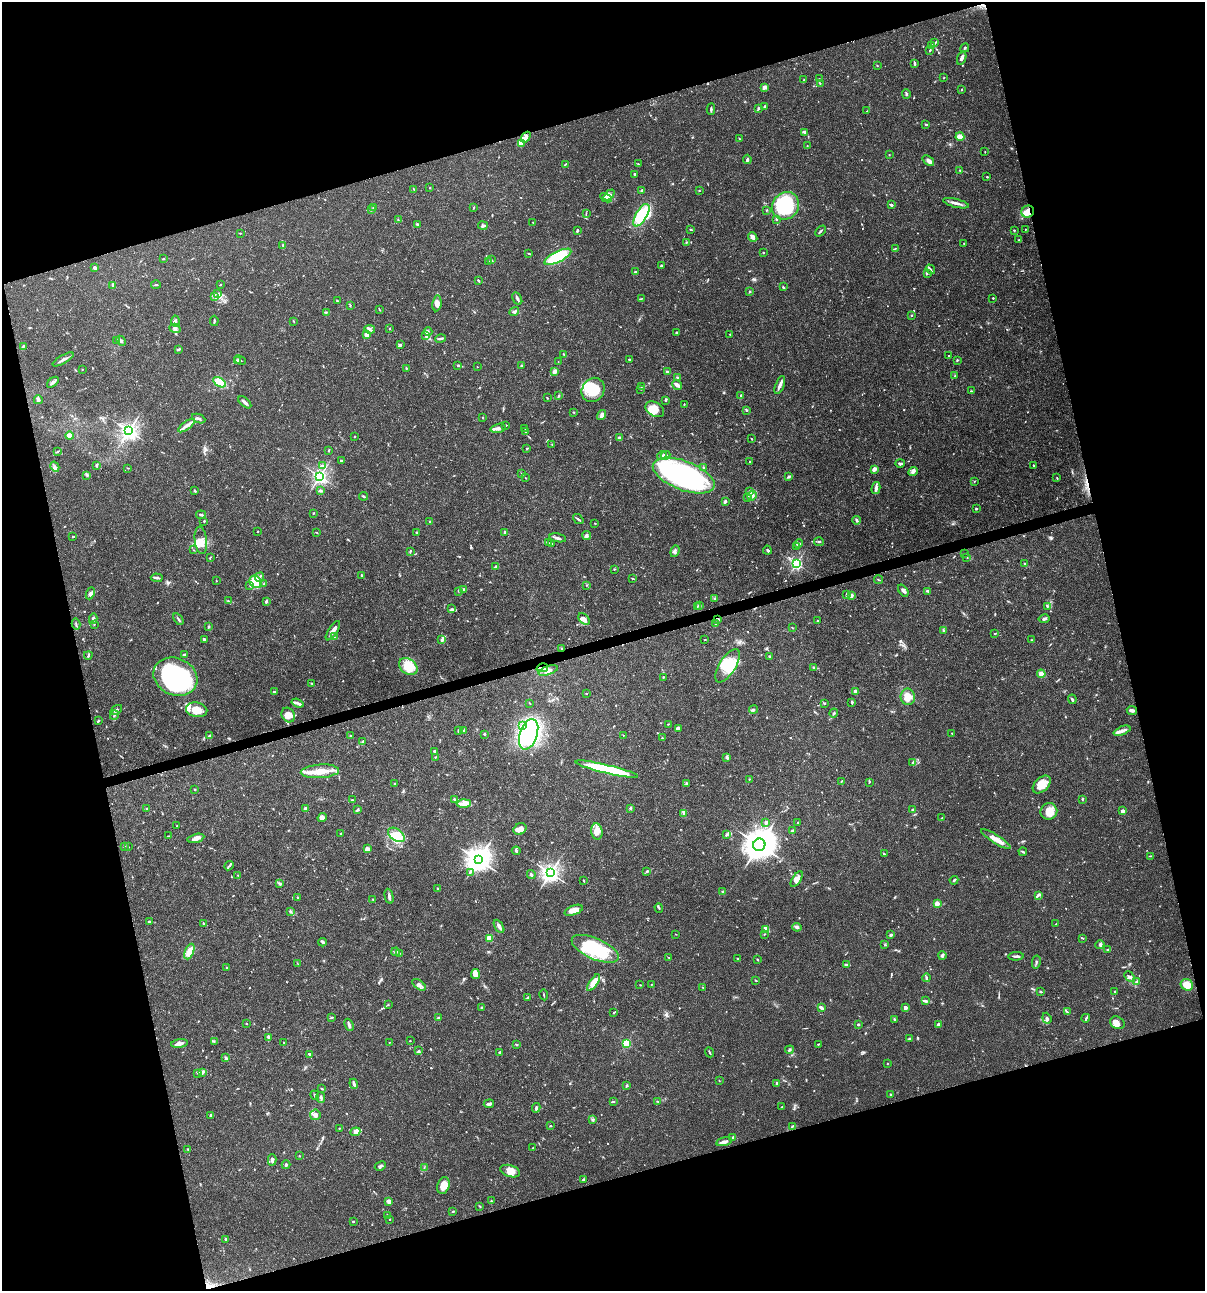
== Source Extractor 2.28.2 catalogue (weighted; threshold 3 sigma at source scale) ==
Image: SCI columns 103-4913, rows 3-5157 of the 4962 x 5160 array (HDU 1 of 3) = the unmasked area's bounding box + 8 px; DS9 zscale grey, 4 x 4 block average (1 PNG px = mean of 4 x 4 image px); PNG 1207 x 1293 px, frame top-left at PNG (2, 2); each listed source drawn as its Kron ellipse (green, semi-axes under 4 px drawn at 4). Shown black and unused: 33% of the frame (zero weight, under 3 of 4 exposures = <1% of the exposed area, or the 3 px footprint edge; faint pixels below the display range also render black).
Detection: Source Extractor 2.28.2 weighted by HDU 2 'WHT'. Background 0.0315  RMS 0.002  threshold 0.00908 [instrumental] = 3 sigma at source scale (4.5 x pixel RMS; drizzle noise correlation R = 1.50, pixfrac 1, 0.0396/0.0396 arcsec/px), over >= 5 px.
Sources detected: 875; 1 too faint to see at this stretch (4 x 4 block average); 13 inside a brighter object's white glare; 4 cosmic-ray / hot-pixel residue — neither listed nor drawn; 19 coinciding with a brighter row at this scale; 65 inside a brighter listed object's ellipse — not listed separately; of the other 773, all 500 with FLUX_AUTO >= 0.604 (the completeness limit of this list) listed and drawn (273 fainter detections not listed), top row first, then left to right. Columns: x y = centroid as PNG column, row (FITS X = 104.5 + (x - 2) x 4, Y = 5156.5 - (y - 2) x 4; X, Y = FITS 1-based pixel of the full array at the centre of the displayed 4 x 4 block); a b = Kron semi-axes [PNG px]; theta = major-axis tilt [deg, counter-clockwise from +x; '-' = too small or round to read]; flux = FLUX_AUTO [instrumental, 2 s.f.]
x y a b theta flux
935 43 4 2 - 1.5
932 45 3 2 - 0.79
965 48 5 2 - 1.4
930 50 3 2 - 0.98
962 58 7 3 71 3.9
914 63 3 2 - 1.8
877 65 2 2 - 0.63
944 78 2 2 - 0.82
804 79 2 2 - 0.66
819 79 2 2 - 0.87
820 83 2 2 - 0.73
764 87 4 2 - 4.1
961 90 3 2 - 0.82
906 94 5 2 - 2.2
764 106 2 2 - 1.4
711 109 5 2 - 1.9
758 109 3 2 - 1.5
867 111 2 2 - 0.85
926 124 3 2 - 1.4
805 132 4 2 - 1.4
526 137 6 3 54 9
960 137 4 3 - 11
739 138 3 2 - 0.93
522 143 2 2 - 0.79
807 146 3 2 - 0.65
985 152 2 2 - 0.6
889 155 2 2 - 0.74
747 159 4 2 - 2.3
928 160 6 3 -39 4.6
565 164 3 2 - 1.2
638 164 3 2 - 0.93
960 170 2 2 - 0.76
635 174 2 2 - 3.5
987 177 2 2 - 1
430 188 2 2 - 0.86
414 189 3 2 - 0.85
642 190 3 2 - 1.7
699 191 2 2 - 0.74
609 195 6 3 43 3.9
606 198 6 3 -27 4.3
956 203 13 2 -14 6.4
891 205 3 2 - 2.2
785 206 14 13 - 120
373 207 2 2 - 1.7
473 208 3 2 - 1.1
371 210 3 2 - 0.73
766 210 2 2 - 0.86
1028 212 6 6 - 11
586 213 2 2 - 0.63
641 215 12 5 59 44
776 219 2 2 - 1.7
398 220 2 2 - 0.93
533 222 2 2 - 0.72
417 224 3 2 - 1.5
483 225 5 3 - 2.4
691 229 3 2 - 1.5
1025 229 2 2 - 0.64
1014 230 3 2 - 0.97
577 231 3 2 - 2.4
821 231 6 2 47 1.8
240 233 2 2 - 0.84
753 237 5 4 - 3.9
1019 240 2 2 - 0.63
686 242 3 2 - 0.85
964 244 3 2 - 0.91
283 245 4 2 - 1.3
895 248 3 2 - 0.84
763 252 2 2 - 1
529 254 3 2 - 0.85
558 257 15 5 26 80
163 259 3 2 - 0.81
492 260 2 2 - 0.65
488 262 3 2 - 1.3
661 265 2 2 - 2.3
95 268 3 3 - 3.2
930 269 5 2 - 1.8
635 272 2 2 - 1.3
927 273 3 2 - 1
478 280 4 2 - 1.3
113 285 3 2 - 3.7
156 285 5 2 - 1.2
220 285 2 2 - 0.7
783 287 3 2 - 1
750 292 2 2 - 1.3
218 294 3 3 - 1.8
214 297 3 2 - 1.5
517 298 7 2 -61 3.2
641 298 3 2 - 0.65
993 298 2 2 - 1.4
337 301 3 2 - 0.79
437 303 8 4 82 7
350 305 4 2 - 1
380 310 3 2 - 0.66
326 312 3 2 - 1.3
514 312 5 3 - 3.2
911 315 2 2 - 1.3
175 321 5 2 - 4.3
214 321 5 2 - 1.8
294 321 3 2 - 0.61
175 328 5 4 - 3.8
370 329 5 2 - 2.6
389 329 3 2 - 0.61
428 331 4 2 - 1.8
676 332 2 2 - 1.6
367 334 4 3 - 7.2
730 334 2 2 - 1.2
426 336 4 3 - 2.8
440 338 5 2 - 2.3
117 340 3 2 - 1.4
121 341 5 3 - 2.5
400 345 3 3 - 2
23 346 3 2 - 1.9
178 349 4 2 - 2.3
564 355 3 2 - 1.1
949 356 2 2 - 1.2
63 359 12 2 30 4.8
240 360 6 2 -27 1.3
630 360 3 2 - 1.8
957 360 2 2 - 1.5
237 361 2 2 - 5.1
558 362 2 2 - 0.71
458 365 3 2 - 1.5
521 366 3 2 - 1.3
477 367 2 2 - 0.79
406 368 3 2 - 1.1
82 370 2 2 - 0.79
554 372 3 2 - 10
667 372 2 2 - 3.1
955 376 2 2 - 0.61
677 378 2 2 - 0.89
53 382 7 3 41 2.9
219 382 7 4 -31 24
677 385 5 2 - 7.6
780 385 9 2 67 7.1
642 386 2 2 - 0.75
641 389 2 2 - 0.69
593 390 13 11 59 40
971 391 4 2 - 1
741 395 2 2 - 0.71
559 396 2 2 - 0.93
547 398 2 2 - 1.1
38 400 4 3 - 3
665 400 3 2 - 1.2
245 402 8 2 -39 5.2
684 404 2 2 - 0.71
655 409 10 7 -31 23
746 410 3 2 - 2
574 412 3 2 - 1.1
601 415 5 4 - 4.1
483 418 2 2 - 0.65
199 419 7 2 -23 3
186 425 10 3 37 5.8
506 425 2 2 - 1.3
498 428 7 3 14 4.1
525 428 2 2 - 0.88
129 431 3 3 - 370
525 431 2 2 - 2.5
69 436 4 3 - 9.9
355 436 2 2 - 0.95
619 438 2 2 - 3.1
751 439 2 2 - 1.2
552 445 3 2 - 0.77
527 448 2 2 - 1.4
329 450 2 2 - 1.3
58 451 3 2 - 1.1
666 455 5 2 - 1.4
662 456 5 2 - 3.8
341 460 2 2 - 1.4
750 461 2 2 - 1.2
900 463 4 3 - 2.2
96 465 3 3 - 1.8
322 465 3 2 - 1.9
1033 466 4 2 - 0.9
55 467 5 3 - 3.4
704 467 3 2 - 1.3
128 468 3 2 - 0.63
874 469 4 3 - 4.9
913 472 5 3 - 4.3
522 474 2 2 - 1.2
87 475 2 2 - 0.64
320 476 3 3 - 300
684 476 32 14 -21 350
789 477 4 3 - 1.9
525 478 3 2 - 0.65
1057 478 3 2 - 0.84
975 481 2 2 - 0.63
876 488 6 3 76 3.9
195 490 3 2 - 1.2
320 491 4 2 - 1.7
750 492 4 2 - 1.5
363 496 4 2 - 1.6
752 496 5 4 - 4.1
748 498 3 2 - 0.91
725 501 4 2 - 2.7
976 509 2 2 - 3.3
314 513 2 2 - 0.82
201 515 5 2 - 2.3
578 519 6 2 -40 1.7
856 520 4 2 - 2.4
204 521 2 2 - 1.1
430 522 2 2 - 4
595 523 2 2 - 0.71
258 531 2 2 - 0.96
316 532 4 2 - 0.79
416 532 2 2 - 1.3
505 532 2 2 - 2
587 535 4 3 - 2.9
73 536 2 2 - 1.9
558 538 8 3 -11 3.4
201 540 14 6 -83 11
819 542 5 2 - 1.7
548 543 4 2 - 1.2
798 543 4 2 - 1.6
552 544 2 2 - 1.3
797 547 2 2 - 0.92
193 550 2 2 - 0.65
767 550 4 2 - 1.7
410 551 3 2 - 1.4
675 551 6 2 70 2.3
964 554 2 2 - 0.82
967 557 2 2 - 0.63
210 558 4 2 - 0.83
1025 563 2 2 - 0.96
796 564 3 3 - 150
496 567 3 2 - 1.3
614 569 2 2 - 0.73
361 575 2 2 - 1.1
260 577 5 2 - 2
157 578 6 2 -3 2.5
632 578 3 2 - 0.89
216 580 2 2 - 0.69
879 580 5 2 - 1
255 582 7 5 -53 46
264 584 3 2 - 0.96
250 585 3 2 - 1
586 585 2 2 - 0.74
464 589 2 2 - 0.93
903 590 6 3 -53 3.7
458 591 2 2 - 0.63
927 591 3 2 - 1.8
90 593 6 4 65 4
846 594 3 2 - 1.7
851 595 4 4 - 3.3
714 599 2 2 - 0.97
228 601 2 2 - 0.62
266 601 4 2 - 2.4
697 606 3 2 - 0.98
700 606 2 2 - 0.81
1047 606 3 2 - 1.2
451 609 2 2 - 0.75
93 619 5 3 - 3.2
178 619 6 2 -54 2
584 619 7 4 -48 7.4
718 619 2 2 - 5.4
1044 619 5 2 - 2.9
817 620 3 2 - 0.85
76 624 5 2 - 1.5
94 624 3 2 - 0.92
715 624 2 2 - 1.1
208 626 2 2 - 1.6
792 628 3 2 - 0.66
333 631 11 2 56 9.8
943 631 4 3 - 1.7
995 634 3 2 - 0.82
334 637 3 2 - 1
204 640 4 2 - 3.8
442 640 3 2 - 1.9
705 640 2 2 - 0.96
1032 640 2 2 - 0.99
562 649 4 2 - 0.94
88 655 4 2 - 1.7
184 655 3 3 - 2.7
769 656 2 2 - 1.2
408 666 10 7 -36 31
728 666 19 8 58 31
814 667 4 2 - 1.3
542 668 6 3 15 15
548 670 10 4 19 8
1041 674 4 4 - 7.9
175 677 22 18 -24 210
663 677 2 2 - 1.3
312 684 3 2 - 1
274 692 2 2 - 3
855 692 3 3 - 3
586 694 2 2 - 0.6
908 697 8 7 - 15
1072 699 5 2 - 2.5
852 702 3 2 - 1.9
297 703 6 3 -20 3.4
529 703 3 2 - 0.61
825 704 2 2 - 0.85
754 709 4 2 - 1.7
116 710 6 2 32 1.9
197 710 11 7 -10 22
1132 710 5 2 - 4.6
834 713 4 2 - 1.5
114 715 5 2 - 1.4
288 715 8 6 -55 12
98 720 3 2 - 1.7
668 724 3 2 - 0.7
522 725 4 3 - 3.3
678 728 3 2 - 2.4
464 730 2 2 - 0.76
459 731 3 2 - 2.2
1122 731 9 3 21 5.7
952 733 2 2 - 0.74
484 734 3 2 - 1.3
529 734 16 8 71 300
623 735 2 2 - 0.7
209 736 3 2 - 0.91
351 736 3 2 - 1.1
662 738 2 2 - 0.78
363 742 3 2 - 2.6
434 751 2 2 - 2.1
435 757 2 2 - 0.7
726 757 3 3 - 2.1
913 762 3 2 - 1.7
607 769 32 4 -13 110
320 771 19 6 4 21
749 779 2 2 - 0.62
842 781 3 2 - 1
869 782 3 2 - 0.77
686 783 4 2 - 1.1
395 784 3 2 - 0.74
1042 784 11 6 45 17
195 789 2 2 - 1.4
454 799 3 2 - 1
1082 799 2 2 - 0.86
353 800 3 2 - 1.4
464 804 7 4 3 8.3
630 808 3 2 - 2
147 809 3 3 - 1.3
305 809 3 2 - 3.6
913 809 3 2 - 1.4
358 810 4 2 - 1.4
1049 811 8 8 - 16
1122 811 3 2 - 4.5
683 814 3 2 - 1.2
322 818 5 4 - 6.1
942 818 3 2 - 0.98
766 823 4 3 - 2
798 823 2 2 - 1.2
177 826 2 2 - 0.79
520 829 7 5 35 7.8
793 831 4 2 - 1.9
597 832 8 5 -83 11
340 833 2 2 - 1.3
396 835 9 5 -35 20
727 835 4 2 - 2.1
169 836 2 2 - 0.66
196 838 8 4 13 5.6
996 839 17 3 -33 11
759 845 6 6 - 1700
124 846 4 2 - 2.7
128 847 2 2 - 1
367 849 3 3 - 6.8
516 851 4 2 - 1.5
1023 852 4 2 - 1.7
884 854 3 2 - 1.2
1150 856 2 2 - 0.66
478 860 4 4 - 1300
229 866 5 2 - 1.7
647 871 4 2 - 1.7
470 872 2 2 - 0.77
550 873 3 3 - 370
531 874 4 2 - 2.9
238 875 2 2 - 0.63
797 879 9 4 57 6.6
954 880 4 2 - 1.8
583 881 3 2 - 0.86
280 884 4 2 - 1.4
438 889 2 2 - 2.5
723 892 2 2 - 4.7
1038 895 3 2 - 2
389 896 7 3 -77 4.1
298 898 3 2 - 1
373 899 2 2 - 0.87
937 904 4 3 - 6.2
659 908 5 2 - 1.1
574 910 9 4 21 11
290 911 3 2 - 1.5
150 921 3 2 - 1.3
203 923 3 2 - 1
1056 924 3 2 - 0.74
499 926 7 3 -58 4.3
797 927 4 3 - 2.2
766 930 3 3 - 1.8
675 934 2 2 - 0.68
764 934 2 2 - 0.89
891 935 3 3 - 2
489 938 2 2 - 24
1083 938 3 2 - 0.89
322 942 4 3 - 2.3
885 945 3 2 - 0.86
1100 945 5 3 - 3
595 949 25 10 -24 84
1108 950 3 2 - 0.81
189 952 8 4 66 15
396 952 4 2 - 1.6
400 953 2 2 - 0.85
942 955 4 3 - 2.2
1016 956 8 2 2 2.7
669 958 2 2 - 0.62
738 959 4 2 - 1.7
757 959 2 2 - 0.73
1036 962 6 2 78 1.9
298 964 2 2 - 0.61
846 965 4 3 - 2.1
227 968 2 2 - 0.89
475 974 5 3 - 4
1130 977 6 3 -48 3.1
926 978 4 2 - 1.6
756 980 3 2 - 1
1136 981 3 2 - 0.94
594 983 10 4 56 14
419 985 8 3 -38 3.5
640 985 2 2 - 0.68
651 985 2 2 - 0.61
1187 985 6 5 - 16
703 987 3 2 - 0.67
1114 991 2 2 - 0.92
1041 992 3 2 - 1.2
544 995 5 2 - 0.94
528 997 3 2 - 0.85
925 1001 4 2 - 2.4
388 1005 2 2 - 0.64
481 1007 2 2 - 1.3
821 1008 4 2 - 4.2
905 1008 2 2 - 5.8
614 1012 3 2 - 1.2
1067 1012 3 2 - 1.5
438 1017 3 2 - 1.1
331 1018 4 2 - 1
1047 1018 6 3 -69 2.4
1086 1018 4 2 - 1.6
894 1019 3 2 - 1.2
247 1023 2 2 - 0.66
1117 1023 7 6 - 7
858 1024 3 2 - 1.5
938 1024 4 3 - 3.2
349 1025 6 3 -67 3.2
268 1037 3 2 - 4.2
910 1038 2 2 - 0.61
410 1041 2 2 - 0.65
214 1042 3 2 - 1.1
284 1042 3 2 - 0.66
389 1042 2 2 - 0.64
626 1043 2 2 - 49
180 1044 8 3 8 5.4
516 1044 3 2 - 0.87
818 1044 3 2 - 1
789 1050 4 2 - 1.7
418 1051 4 3 - 1.7
500 1052 3 2 - 1.9
709 1052 5 2 - 1.1
310 1054 4 2 - 1.6
226 1058 4 2 - 2.6
887 1063 2 2 - 0.8
198 1073 2 2 - 0.62
202 1073 3 2 - 1.3
719 1080 2 2 - 0.7
777 1083 3 2 - 2.2
354 1084 5 2 - 4.8
627 1086 3 2 - 1.3
322 1089 3 2 - 1.1
891 1094 3 2 - 1.5
315 1095 5 2 - 1.7
321 1097 5 3 - 2.7
613 1101 4 2 - 1.1
657 1101 3 2 - 0.94
489 1104 5 3 - 3.6
782 1107 2 2 - 0.86
536 1108 5 2 - 2.6
315 1115 5 5 - 5.5
210 1116 4 2 - 1.2
593 1120 3 2 - 0.87
550 1126 2 2 - 0.92
792 1127 2 2 - 0.67
339 1128 2 2 - 0.77
355 1132 5 4 - 4
733 1137 3 2 - 2
724 1142 8 3 12 5.1
533 1148 2 2 - 0.66
188 1149 2 2 - 0.62
299 1156 2 2 - 0.81
272 1160 5 3 - 3.7
286 1165 4 2 - 2.2
380 1166 6 3 26 2.8
424 1168 2 2 - 0.72
510 1171 10 5 -18 8.4
583 1180 3 2 - 1.8
443 1186 8 6 70 14
389 1201 3 2 - 7.9
491 1201 2 2 - 0.93
480 1206 3 2 - 0.91
453 1211 3 2 - 0.99
387 1215 3 2 - 0.69
390 1219 2 2 - 0.62
353 1222 2 2 - 1.1
226 1239 3 2 - 2.5
Overlapping masked pixels (flux is a lower limit): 5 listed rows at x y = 526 137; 1028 212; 718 619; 562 649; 542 668
Diffuse or blended objects may show on this block-average render without a row.